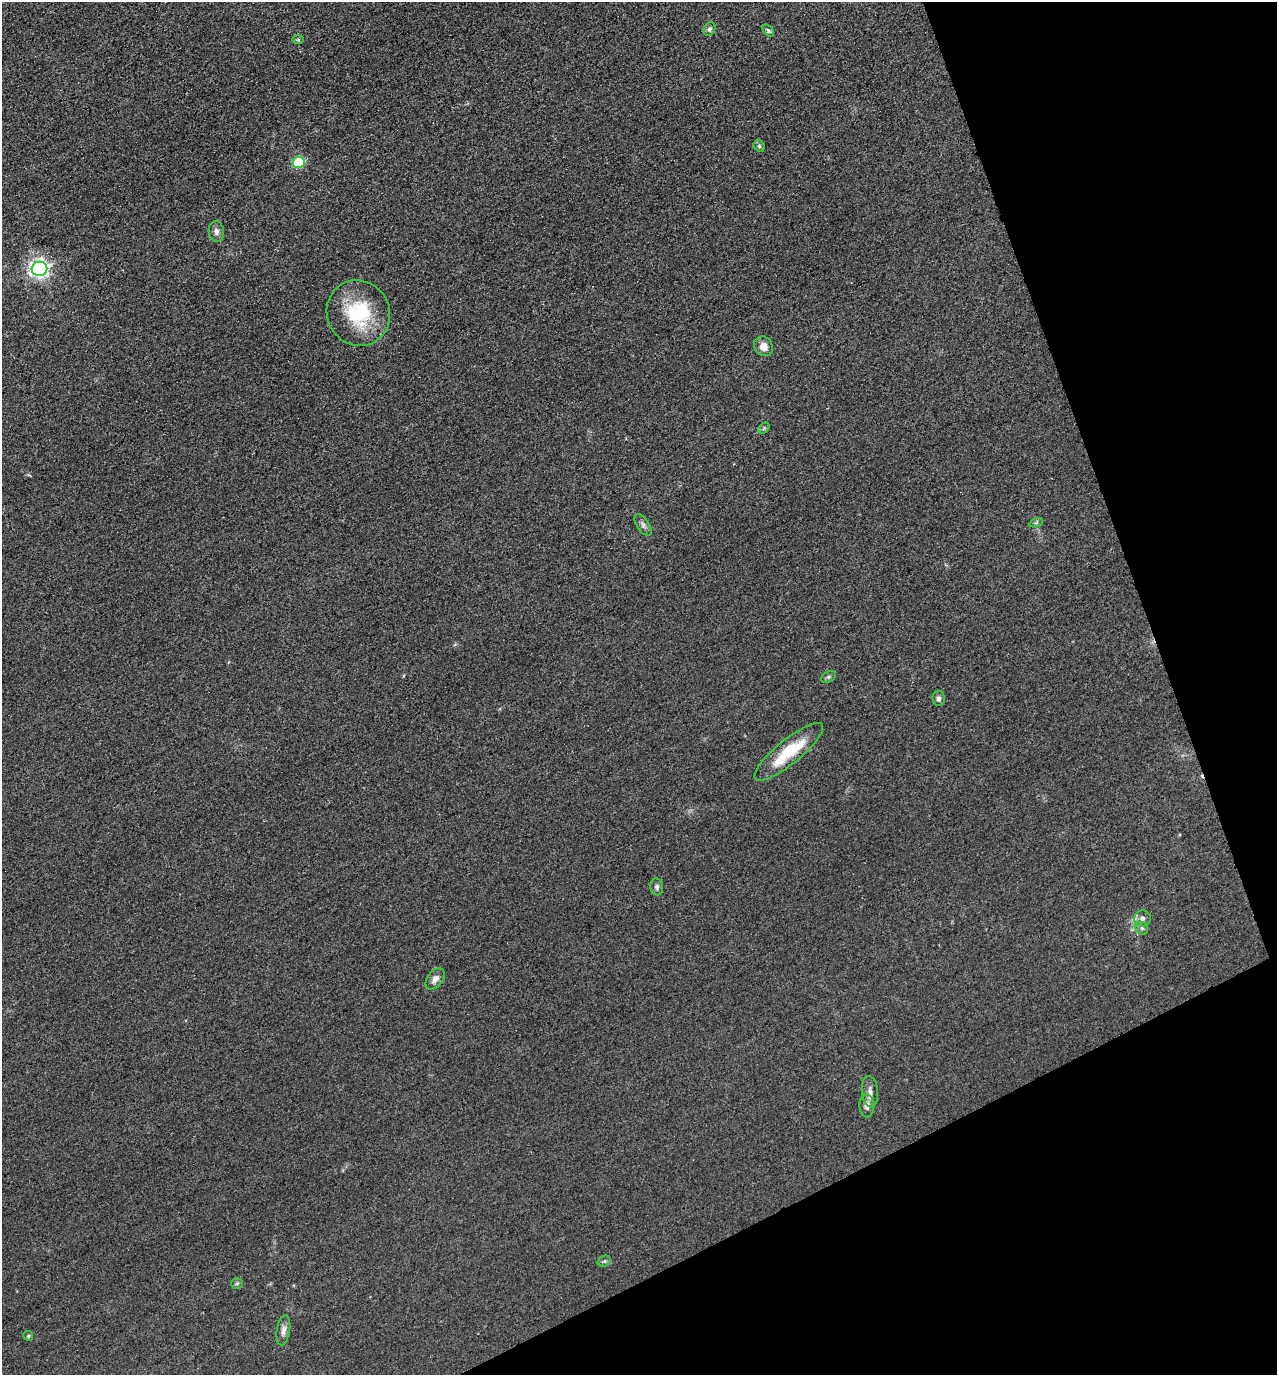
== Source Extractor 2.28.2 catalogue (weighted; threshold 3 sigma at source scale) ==
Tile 12 of 4 x 4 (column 4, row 3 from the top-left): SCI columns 4015-5289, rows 1459-2831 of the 5608 x 5664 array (HDU 1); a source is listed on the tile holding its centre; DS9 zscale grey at full resolution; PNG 1279 x 1377 px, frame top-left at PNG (2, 2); each listed source drawn as its Kron ellipse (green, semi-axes under 4 px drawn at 4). Shown black and unused: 20% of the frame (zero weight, under 3 of 4 exposures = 7% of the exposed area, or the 3 px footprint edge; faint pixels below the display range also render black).
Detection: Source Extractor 2.28.2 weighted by HDU 2 'WHT'; one run over the whole footprint, this tile lists its part. Background 0.049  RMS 0.0096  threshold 0.0433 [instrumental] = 3 sigma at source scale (4.5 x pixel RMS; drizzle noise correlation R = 1.50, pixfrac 1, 0.05/0.05 arcsec/px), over >= 5 px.
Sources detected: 25; all 25 listed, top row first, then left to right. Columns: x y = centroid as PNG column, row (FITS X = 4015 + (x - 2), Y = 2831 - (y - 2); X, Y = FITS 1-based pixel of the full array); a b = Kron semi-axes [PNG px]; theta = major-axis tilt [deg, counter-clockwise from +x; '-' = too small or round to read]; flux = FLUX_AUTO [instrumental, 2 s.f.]
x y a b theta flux
710 29 7 5 64 2.4
768 31 7 4 -46 1.8
298 40 6 4 0 1.3
759 146 6 5 - 1.7
299 162 6 5 - 77
216 231 10 7 -86 4.6
39 269 8 7 - 440
358 313 33 31 -60 62
763 346 10 9 - 7.9
764 428 6 4 46 1.5
1036 523 7 4 19 1.7
643 525 12 6 -56 3.3
828 677 8 5 27 1.7
939 698 8 6 -84 3
789 752 43 12 39 41
657 887 8 6 -83 2.7
1142 918 8 8 - 4.5
1142 928 7 5 -46 2
435 979 12 7 51 5.2
870 1092 16 8 -84 6
867 1106 11 7 -88 4.5
604 1261 7 5 19 1.8
237 1283 6 5 - 1.6
283 1330 15 6 82 4.9
28 1336 5 4 - 1.3